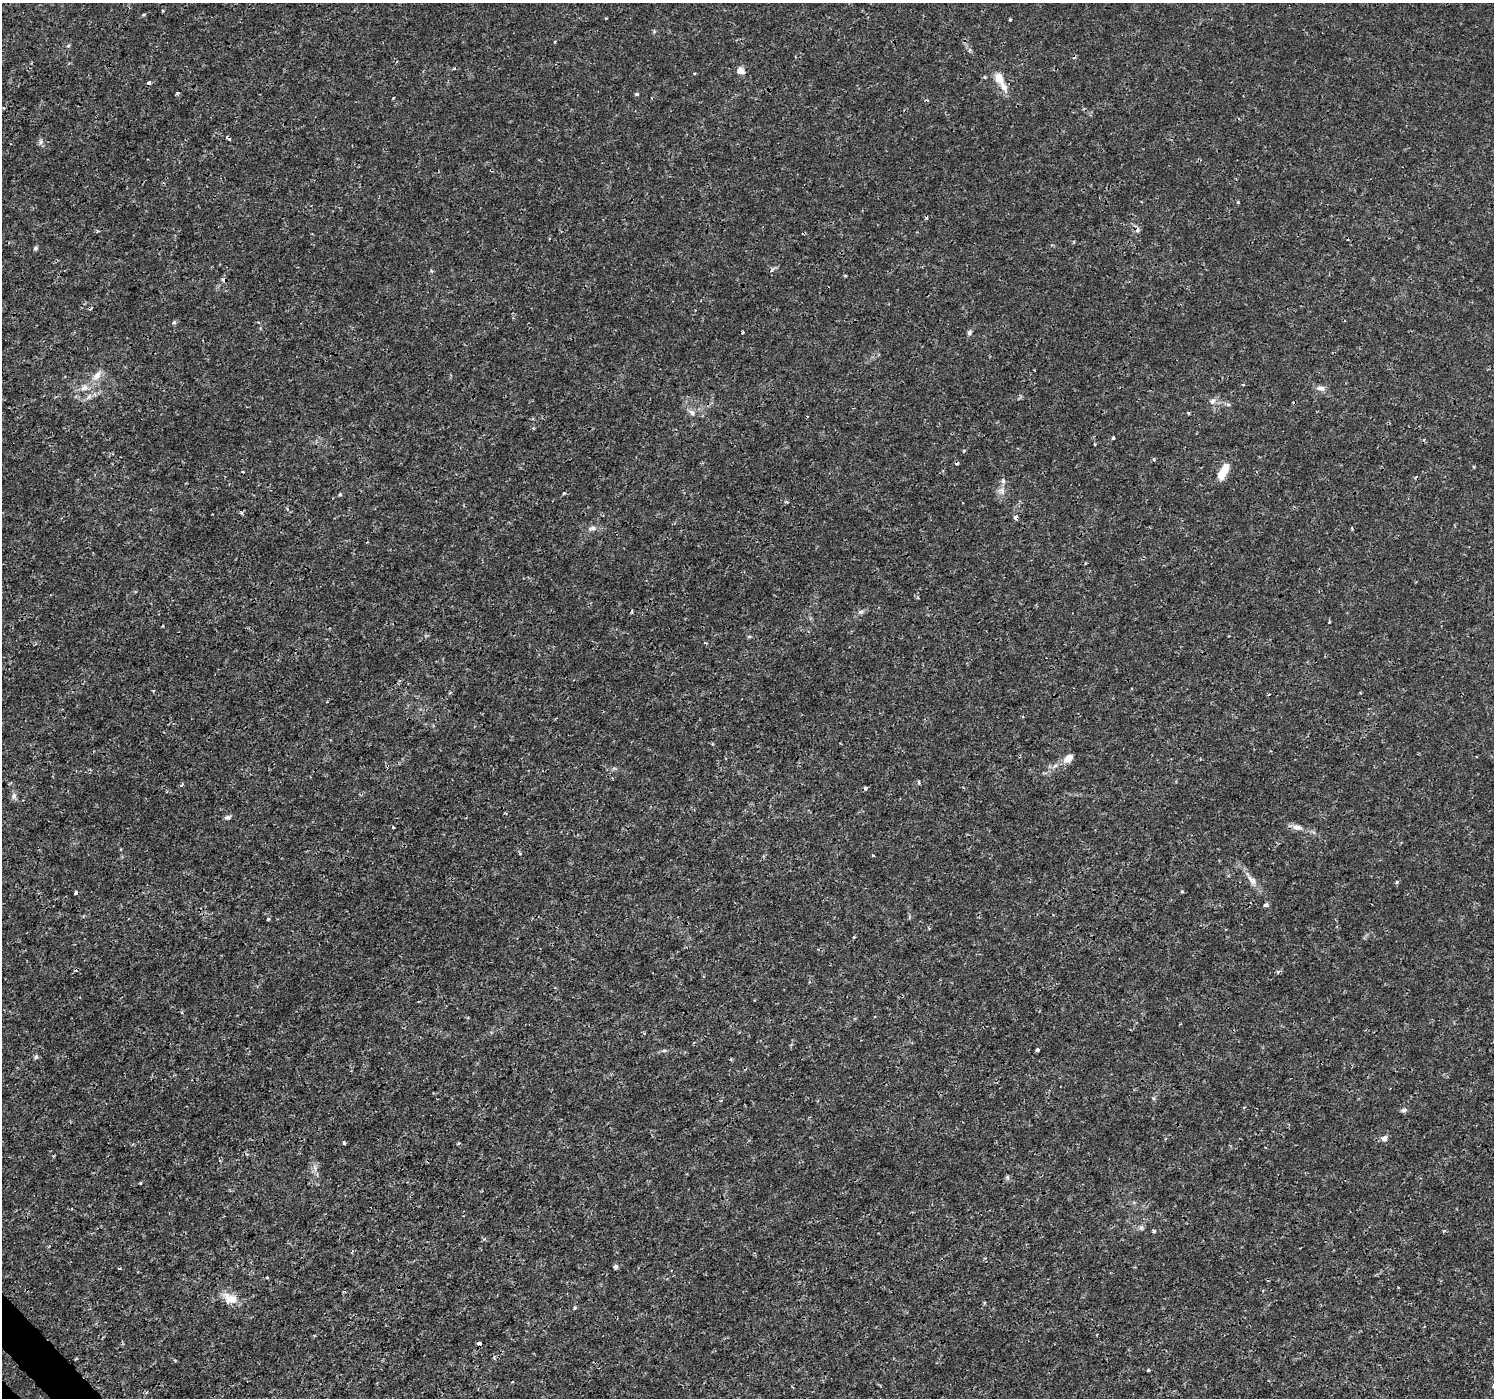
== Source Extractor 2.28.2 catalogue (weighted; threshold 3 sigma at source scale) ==
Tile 7 of 4 x 4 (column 3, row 2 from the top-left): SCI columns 3030-4521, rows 2982-4377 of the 6065 x 6025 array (HDU 1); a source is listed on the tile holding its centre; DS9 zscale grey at full resolution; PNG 1496 x 1400 px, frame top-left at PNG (2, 3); no overlay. Shown black and unused: <1% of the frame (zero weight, under 3 of 4 exposures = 5% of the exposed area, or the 3 px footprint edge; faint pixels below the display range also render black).
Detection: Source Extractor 2.28.2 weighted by HDU 2 'WHT'; one run over the whole footprint, this tile lists its part. Background 0.00125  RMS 8.2e-04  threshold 0.0037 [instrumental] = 3 sigma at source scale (4.5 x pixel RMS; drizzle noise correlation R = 1.50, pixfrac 1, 0.0396/0.0396 arcsec/px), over >= 5 px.
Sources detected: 82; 9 cosmic-ray / hot-pixel residue — not listed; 1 inside a brighter listed object's ellipse — not listed separately; the other 72 listed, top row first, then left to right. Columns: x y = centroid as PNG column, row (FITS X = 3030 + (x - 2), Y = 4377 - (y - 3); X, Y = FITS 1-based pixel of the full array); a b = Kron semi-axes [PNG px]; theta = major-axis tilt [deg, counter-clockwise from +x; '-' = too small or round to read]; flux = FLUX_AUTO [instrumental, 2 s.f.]
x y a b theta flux
163 11 3 3 - 0.099
1010 20 3 3 - 0.098
68 46 6 3 19 0.087
740 71 9 8 - 0.49
999 78 17 11 -69 0.93
177 93 4 3 - 0.15
637 94 5 4 - 0.12
228 138 5 4 - 0.22
41 142 8 5 82 0.21
35 248 5 5 - 0.16
174 322 6 4 0 0.12
743 332 3 3 - 0.1
969 332 7 5 55 0.18
97 375 16 8 54 0.71
1243 385 3 3 - 0.087
84 387 11 8 41 0.52
1321 388 12 6 -9 0.38
89 396 10 6 63 0.32
1212 402 6 6 - 0.22
1228 404 6 4 0 0.13
692 413 10 6 -55 0.31
1113 438 3 3 - 0.15
964 451 4 3 - 0.11
1154 459 5 4 - 0.11
1223 471 17 7 60 1.8
1003 481 6 6 - 0.18
1001 491 12 8 -41 0.44
564 493 4 3 - 0.13
340 494 4 4 - 0.097
787 502 5 4 - 0.11
241 513 6 4 0 0.12
1016 518 5 4 - 0.31
592 528 10 6 8 0.29
632 611 6 3 82 0.092
860 612 8 6 15 0.22
1329 622 4 3 - 0.089
1068 758 13 8 41 0.77
919 782 5 3 - 0.15
182 784 5 3 - 0.11
865 788 4 3 - 0.32
14 796 9 7 68 0.27
228 817 10 5 12 0.18
393 827 3 2 - 0.077
1297 827 14 7 -11 0.51
873 856 3 3 - 0.088
1252 880 17 8 -51 0.6
1397 882 5 4 - 0.11
1182 891 5 3 - 0.078
76 893 4 3 - 0.22
1266 905 6 5 - 0.18
268 919 4 3 - 0.13
664 1050 6 4 19 0.12
1037 1050 4 4 - 0.25
36 1056 7 5 63 0.15
1404 1110 8 5 2 0.21
1384 1138 7 6 - 0.37
344 1143 4 3 - 0.16
220 1161 4 3 - 0.096
315 1168 7 4 -72 0.21
1007 1177 6 5 - 0.14
140 1183 4 3 - 0.082
1444 1230 4 3 - 0.091
1154 1231 3 3 - 0.21
985 1258 5 3 - 0.085
615 1266 6 6 - 0.16
267 1277 3 3 - 0.11
230 1298 20 12 -23 1.2
575 1307 4 4 - 0.1
1097 1335 3 2 - 0.069
479 1343 4 3 - 0.33
75 1359 4 3 - 0.07
1148 1370 4 4 - 0.07
Overlapping masked pixels (flux is a lower limit): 5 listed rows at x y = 228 138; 1016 518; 1068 758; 865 788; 479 1343